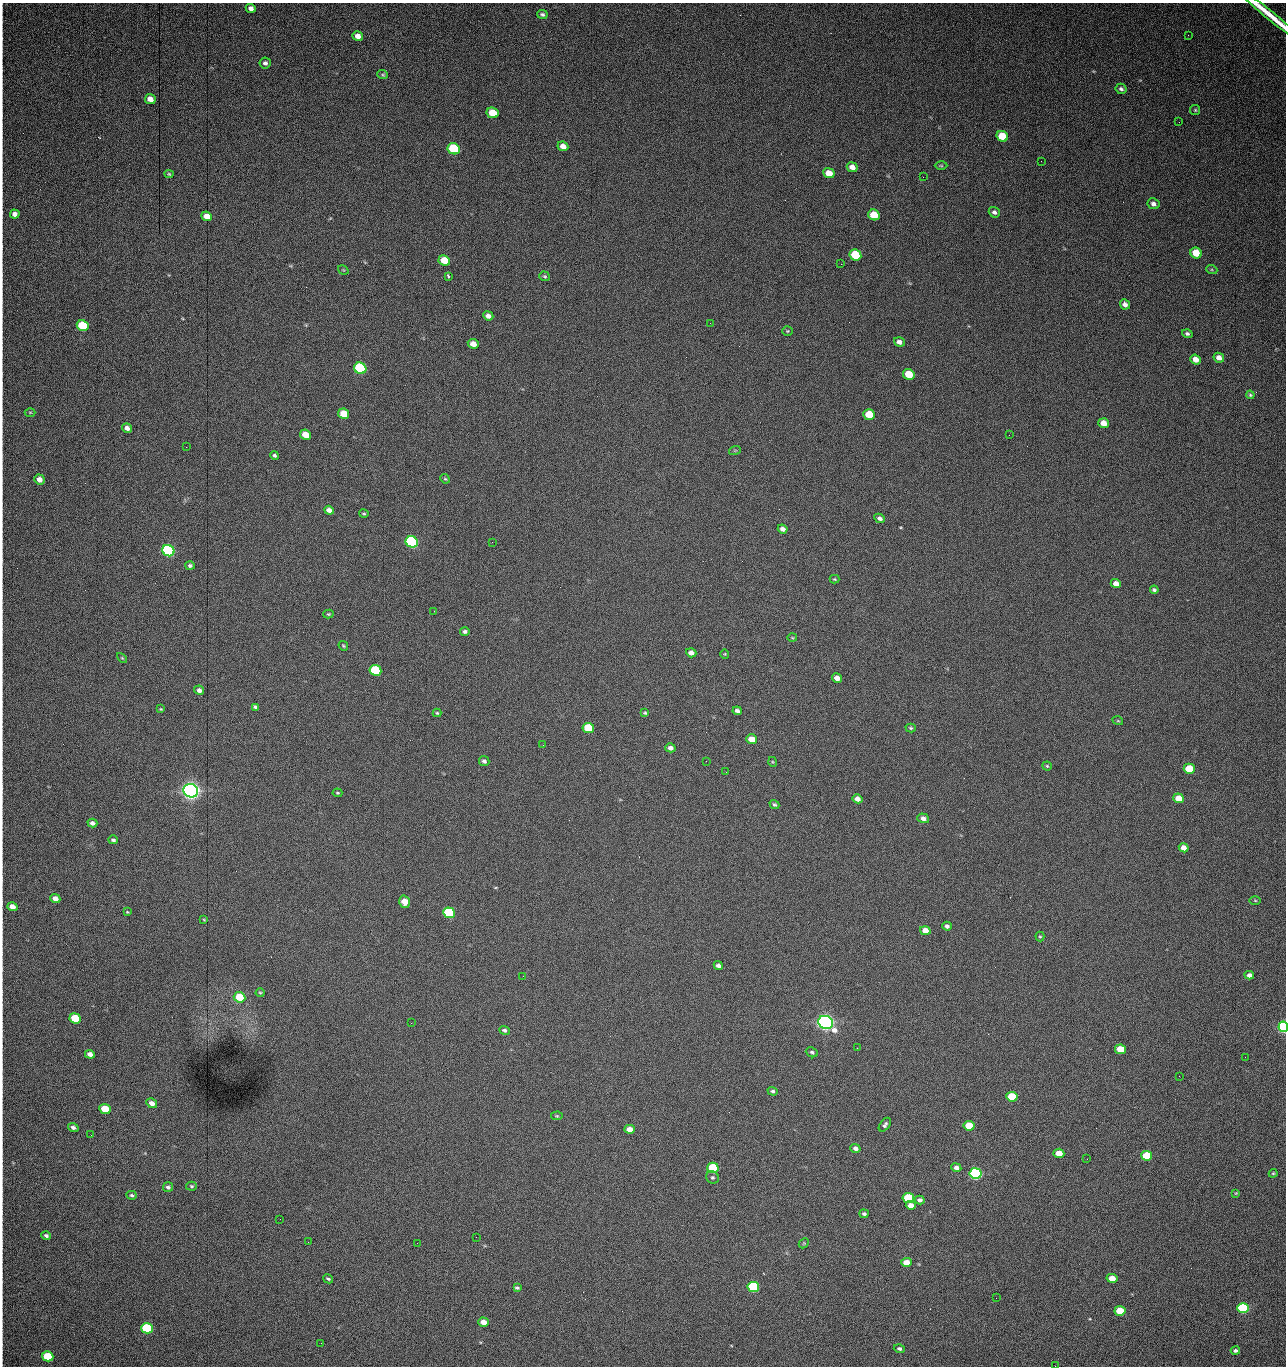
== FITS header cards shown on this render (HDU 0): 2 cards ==
NAXIS1  =                 1284 /fastest changing axis
NAXIS2  =                 1364 /next to fastest changing axis

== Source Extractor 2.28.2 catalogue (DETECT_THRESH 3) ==
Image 1284 x 1364 px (HDU 0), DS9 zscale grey, 1 PNG px = 1 image px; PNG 1288 x 1368 px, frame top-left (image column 1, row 1364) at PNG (2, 3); each listed source drawn as its Kron ellipse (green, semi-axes under 4 px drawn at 4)
Background 873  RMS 30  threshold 89.2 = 3 sigma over >= 5 px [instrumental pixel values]
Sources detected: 181; all 181 listed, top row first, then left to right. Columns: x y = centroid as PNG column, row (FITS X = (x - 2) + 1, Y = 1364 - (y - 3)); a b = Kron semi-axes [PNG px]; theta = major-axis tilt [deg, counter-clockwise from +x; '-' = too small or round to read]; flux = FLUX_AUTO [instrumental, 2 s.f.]
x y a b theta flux
251 8 5 4 - 7.7e+03
542 14 5 4 - 4.0e+03
1270 16 39 4 -39 5.4e+04
1188 35 2 2 - 8.2e+02
358 36 5 5 - 1.3e+04
265 63 6 5 - 5.2e+03
383 75 5 4 - 2.7e+03
1121 89 6 5 - 5.2e+03
150 99 5 4 - 1.5e+04
1195 110 5 5 - 2.5e+03
492 113 6 5 - 4.4e+04
1179 122 2 2 - 7.9e+02
1002 136 6 5 - 6.1e+04
563 146 5 4 - 1.4e+04
454 149 6 5 - 1.6e+05
1041 161 2 2 - 1.1e+03
941 166 6 4 -1 2.2e+03
852 167 5 4 - 1.3e+04
829 173 6 5 - 2.9e+04
169 174 4 4 - 2.3e+03
923 177 2 2 - 1.1e+04
1153 204 6 5 - 7.4e+03
994 212 5 5 - 6.1e+03
15 214 5 4 - 1.1e+04
874 215 6 5 - 5.2e+04
207 216 5 4 - 2.0e+04
1196 253 6 5 - 4.4e+04
855 255 6 5 - 1.0e+05
444 260 6 5 - 4.1e+04
841 264 2 2 - 1.7e+04
343 270 6 3 -33 1.9e+03
1212 270 6 3 -19 2.4e+03
448 276 4 3 - 6.5e+03
545 276 5 4 - 3.1e+03
1125 304 5 4 - 8.2e+03
488 316 5 4 - 9.7e+03
710 323 3 2 - 2.3e+03
83 326 6 5 - 1.0e+05
787 331 5 4 - 2.3e+03
1187 334 5 4 - 3.9e+03
899 342 5 4 - 8.2e+03
473 344 5 5 - 1.6e+04
1219 358 5 4 - 1.1e+04
1196 359 5 4 - 1.6e+04
360 368 6 5 - 3.0e+05
909 374 6 5 - 5.8e+04
1250 395 4 4 - 2.8e+03
30 412 5 3 - 1.9e+03
344 414 6 5 - 3.8e+04
869 414 6 5 - 6.1e+04
1104 423 5 5 - 1.9e+04
127 428 5 4 - 9.1e+03
305 435 5 5 - 2.9e+04
1009 435 3 2 - 2.1e+03
186 447 2 2 - 2.7e+03
735 450 6 3 18 2.2e+03
275 455 4 4 - 3.8e+03
39 479 5 5 - 1.3e+04
445 479 5 4 - 2.4e+03
329 510 5 4 - 1.0e+04
364 514 5 3 - 2.3e+03
880 518 5 4 - 6.1e+03
783 529 5 4 - 8.8e+03
412 542 6 5 - 4.9e+05
492 542 3 2 - 1.8e+03
168 551 6 5 - 5.3e+05
190 566 5 4 - 4.2e+03
834 579 5 4 - 2.1e+03
1116 584 5 4 - 1.3e+04
1154 590 4 4 - 3.8e+03
434 611 2 2 - 9.9e+02
328 614 5 4 - 2.1e+03
465 631 4 4 - 4.6e+03
792 638 5 3 - 1.9e+03
343 646 5 4 - 2.5e+03
691 653 5 4 - 1.1e+04
725 654 4 4 - 2.0e+03
122 658 6 3 -45 2.2e+03
375 670 6 5 - 1.6e+05
837 678 5 4 - 1.5e+04
199 690 5 4 - 7.8e+03
255 707 4 3 - 3.9e+03
161 709 4 3 - 1.8e+03
737 711 5 4 - 6.1e+03
437 713 4 4 - 2.5e+03
645 713 4 3 - 2.7e+03
1118 721 5 3 - 1.9e+03
588 728 6 5 - 9.3e+04
911 728 5 4 - 2.8e+03
752 739 5 5 - 2.8e+04
543 745 3 2 - 2.3e+03
670 748 5 4 - 8.3e+03
484 761 5 5 - 4.8e+03
706 761 2 2 - 8.1e+02
773 762 5 3 - 1.8e+03
1047 766 4 4 - 2.5e+03
1189 769 5 5 - 7.6e+04
726 772 3 2 - 1.8e+03
191 791 7 6 - 1.7e+06
337 793 5 3 - 2.2e+03
1179 798 5 5 - 2.6e+04
857 799 5 4 - 1.1e+04
774 805 5 4 - 3.3e+03
923 818 6 4 -19 8.8e+03
92 823 5 4 - 7.0e+03
113 840 5 3 - 4.0e+03
1184 848 5 4 - 1.6e+04
55 899 5 4 - 1.3e+04
1255 900 6 4 -2 2.1e+03
404 902 6 5 - 2.8e+04
12 907 5 4 - 1.7e+04
127 912 3 3 - 1.8e+03
449 913 6 5 - 2.4e+05
204 920 4 3 - 1.6e+03
947 926 4 4 - 5.9e+03
925 931 5 4 - 1.9e+04
1040 937 5 4 - 2.2e+03
718 966 4 4 - 6.5e+03
1249 975 5 4 - 7.8e+03
523 976 2 2 - 1.6e+03
260 993 4 4 - 2.1e+03
240 997 6 5 - 6.4e+04
75 1018 6 5 - 7.6e+04
825 1022 7 6 - 1.4e+06
411 1023 2 2 - 3.7e+03
1283 1027 5 5 - 5.8e+05
504 1030 5 4 - 4.4e+03
857 1048 2 2 - 1.3e+03
1120 1049 5 4 - 4.9e+04
812 1052 6 4 -23 4.5e+03
90 1054 5 4 - 1.1e+04
1245 1057 2 2 - 1.2e+03
1179 1076 2 2 - 1.8e+03
773 1091 5 4 - 3.6e+03
1012 1097 5 5 - 8.9e+04
152 1103 5 4 - 1.3e+04
105 1109 6 5 - 6.7e+04
557 1116 6 4 5 2.3e+03
885 1125 8 5 54 5.0e+03
969 1126 5 5 - 7.3e+04
73 1127 5 4 - 6.4e+03
630 1129 5 4 - 2.1e+04
91 1135 2 2 - 1.6e+03
855 1148 5 4 - 7.3e+03
1059 1153 5 4 - 3.3e+04
1147 1156 5 5 - 9.9e+04
1087 1159 2 2 - 1.4e+03
713 1168 6 5 - 1.5e+05
956 1168 5 4 - 8.4e+03
975 1173 6 5 - 6.2e+05
1273 1173 4 4 - 2.3e+03
712 1177 6 6 - 4.2e+03
191 1186 5 4 - 3.0e+03
168 1187 5 4 - 4.8e+03
1236 1193 4 3 - 1.6e+03
132 1195 5 4 - 3.7e+03
908 1198 6 5 - 1.5e+05
920 1200 5 4 - 6.5e+03
911 1205 5 4 - 1.7e+04
864 1214 4 4 - 4.3e+03
280 1219 2 2 - 1.4e+03
46 1235 5 4 - 4.8e+03
476 1237 2 2 - 5.8e+03
308 1242 3 2 - 1.5e+03
417 1243 2 2 - 3.6e+03
804 1243 6 4 46 2.2e+03
906 1262 5 4 - 2.0e+04
1112 1278 5 4 - 2.7e+04
328 1279 5 3 - 3.0e+03
753 1287 6 5 - 3.0e+05
517 1288 4 3 - 3.4e+03
996 1298 2 2 - 1.7e+03
1243 1308 5 5 - 3.6e+05
1120 1311 5 5 - 7.8e+04
483 1322 5 4 - 1.9e+04
147 1328 6 5 - 2.4e+05
321 1343 2 2 - 9.7e+02
899 1349 5 4 - 4.5e+03
1235 1351 4 3 - 5.2e+03
48 1356 6 5 - 9.4e+04
1055 1366 2 2 - 1.4e+03
At the frame edge (FLAGS 8, measured only in part): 3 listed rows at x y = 1270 16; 1283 1027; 1055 1366

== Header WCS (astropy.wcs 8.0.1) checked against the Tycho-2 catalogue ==
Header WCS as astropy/WCSLIB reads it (CRVAL/CRPIX/CD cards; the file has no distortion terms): RA---TAN/DEC--TAN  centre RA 15:41:43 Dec +51:58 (235.43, +51.97 deg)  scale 1.26 arcsec/px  FOV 26.9' x 28.5'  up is +93 deg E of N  parity flipped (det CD > 0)
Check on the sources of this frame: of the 60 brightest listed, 11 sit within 2.0 arcsec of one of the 13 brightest Tycho-2 stars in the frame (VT <= 12.29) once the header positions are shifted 0.24 arcsec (0.19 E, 0.14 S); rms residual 0.98 arcsec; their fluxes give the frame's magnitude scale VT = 25.23 - 2.5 log10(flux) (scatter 0.19 mag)
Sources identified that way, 11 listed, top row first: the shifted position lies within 2.0 arcsec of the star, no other Tycho-2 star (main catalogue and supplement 1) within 4.0 arcsec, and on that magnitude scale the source's flux lands within +1.5 / -3 mag of the star's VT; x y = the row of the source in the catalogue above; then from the Tycho-2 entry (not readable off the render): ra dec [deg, ICRS J2000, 3 dp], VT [Tycho-2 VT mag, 2 dp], TYC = Tycho-2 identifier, HIP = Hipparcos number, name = IAU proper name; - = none
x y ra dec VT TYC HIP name
360 368 235.614 +52.064 11.61 3489-1132-1 - -
412 542 235.514 +52.049 11.19 3489-1407-1 - -
168 551 235.515 +52.133 11.12 3489-1380-1 - -
191 791 235.378 +52.130 9.31 3489-1322-1 76850 -
449 913 235.303 +52.042 11.52 3489-958-1 - -
825 1022 235.232 +51.912 9.59 3489-824-1 - -
975 1173 235.143 +51.862 10.97 3489-1016-1 - -
908 1198 235.131 +51.886 12.29 3489-908-1 - -
753 1287 235.084 +51.941 11.45 3489-1346-1 - -
1243 1308 235.062 +51.771 11.53 3489-1453-1 - -
147 1328 235.075 +52.152 11.74 3489-912-1 - -